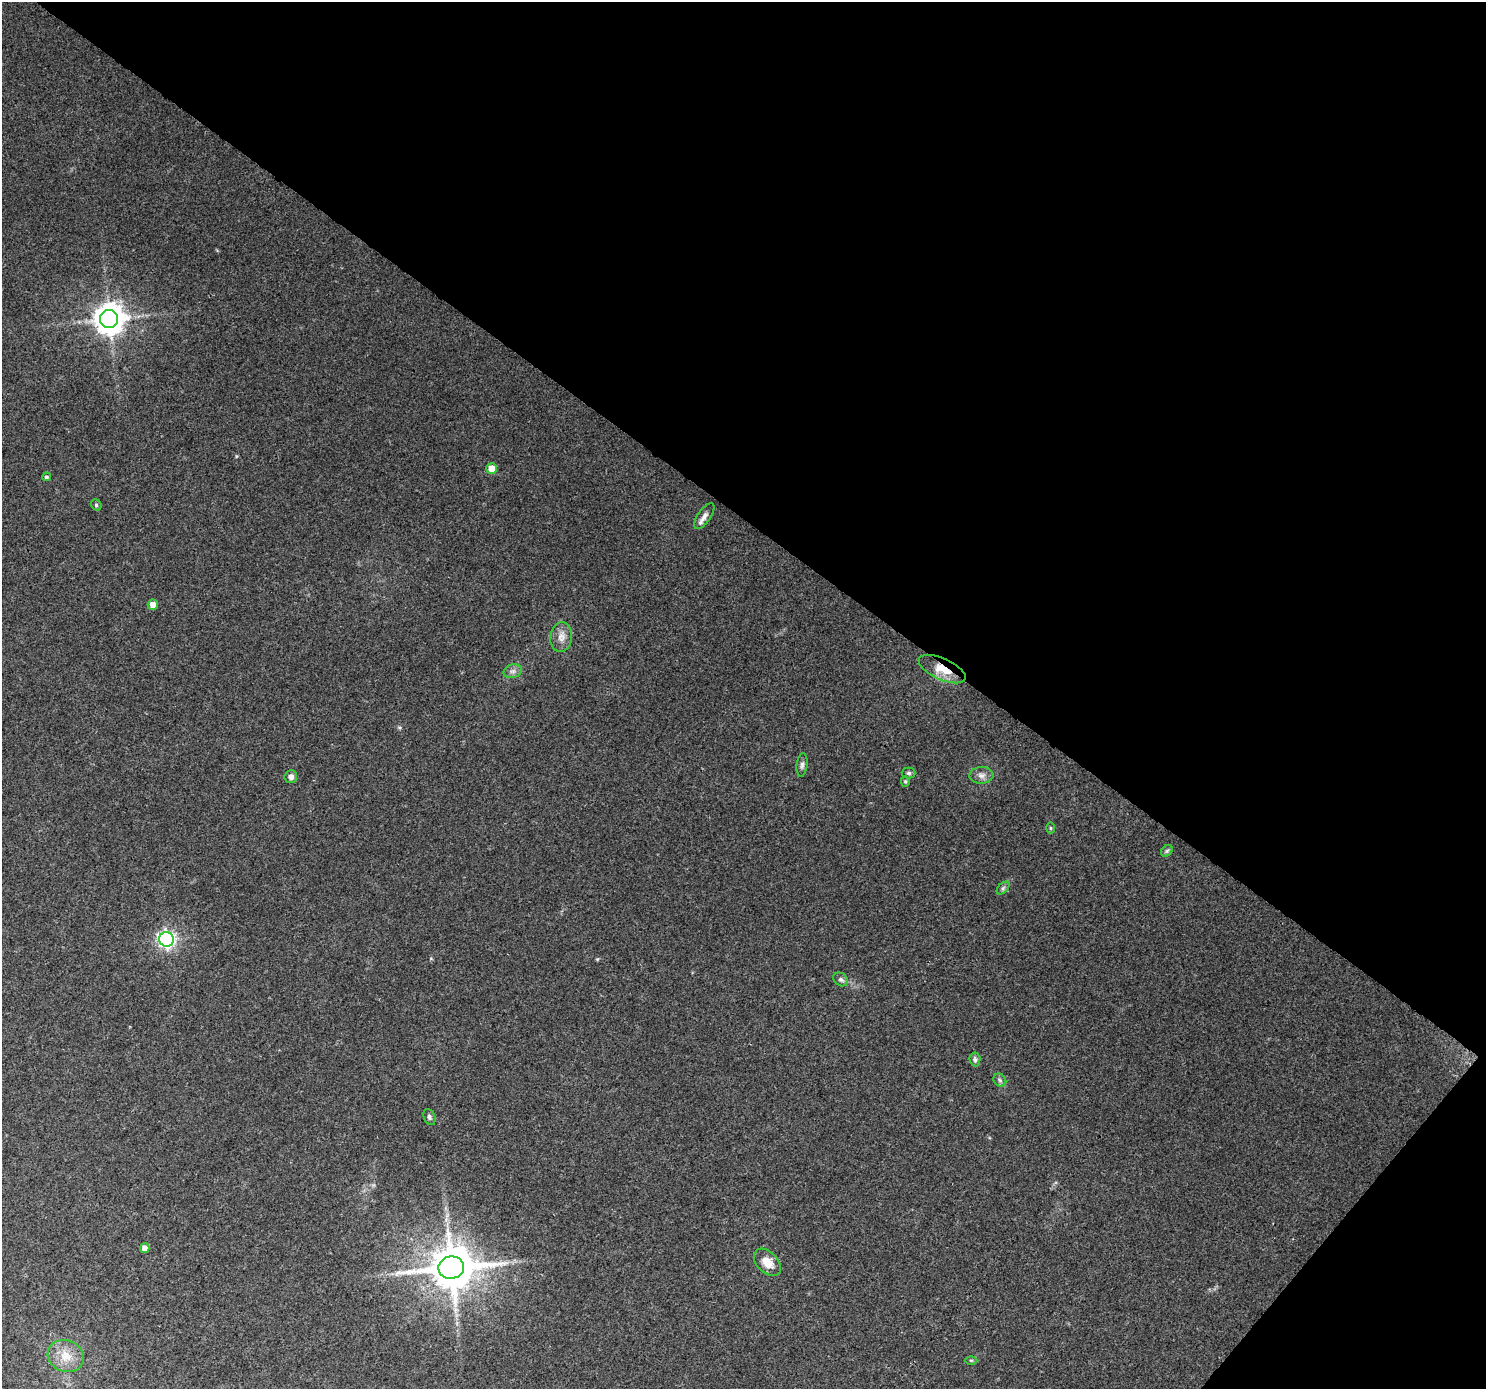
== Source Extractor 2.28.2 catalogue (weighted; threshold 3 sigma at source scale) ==
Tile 8 of 4 x 4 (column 4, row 2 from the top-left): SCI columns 4496-5979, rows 3065-4451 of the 6017 x 6062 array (HDU 1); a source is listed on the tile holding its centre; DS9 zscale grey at full resolution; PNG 1488 x 1391 px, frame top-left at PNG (2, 2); each listed source drawn as its Kron ellipse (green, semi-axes under 4 px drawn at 4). Shown black and unused: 40% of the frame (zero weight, under 3 of 4 exposures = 5% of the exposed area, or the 3 px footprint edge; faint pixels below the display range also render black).
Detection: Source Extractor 2.28.2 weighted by HDU 2 'WHT'; one run over the whole footprint, this tile lists its part. Background 0.0561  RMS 0.0057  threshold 0.0257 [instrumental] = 3 sigma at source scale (4.5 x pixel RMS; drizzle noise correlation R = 1.50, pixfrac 1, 0.0396/0.0396 arcsec/px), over >= 5 px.
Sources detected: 28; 1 inside a brighter listed object's ellipse — not listed separately; the other 27 listed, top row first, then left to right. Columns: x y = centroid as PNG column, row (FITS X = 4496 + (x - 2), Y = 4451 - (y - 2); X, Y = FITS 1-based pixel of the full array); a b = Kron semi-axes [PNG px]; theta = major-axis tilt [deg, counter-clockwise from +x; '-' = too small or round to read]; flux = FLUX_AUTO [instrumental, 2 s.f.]
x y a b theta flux
109 319 9 9 - 910
492 469 5 5 - 8.6
46 477 4 4 - 0.99
96 505 6 5 - 0.79
704 516 15 6 55 2.8
153 605 5 5 - 5.8
561 637 15 11 83 5.1
942 669 25 10 -25 11
513 671 9 6 15 2.3
802 765 12 5 84 1.7
909 773 7 5 -2 1.2
981 775 12 8 3 3.3
291 777 6 6 - 2.7
905 781 5 4 - 0.9
1050 828 5 3 - 0.66
1167 851 6 5 - 0.96
1003 888 7 4 45 1.1
167 939 7 7 - 180
841 979 8 6 -36 1.6
975 1059 7 5 -84 1.4
1000 1080 7 5 -46 1.5
429 1117 8 5 -66 1.3
145 1248 5 5 - 3.9
767 1262 16 10 -46 7.9
451 1268 13 11 8 2600
66 1356 18 15 -24 10
971 1360 6 4 -1 0.71
Overlapping masked pixels (flux is a lower limit): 1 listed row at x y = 942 669